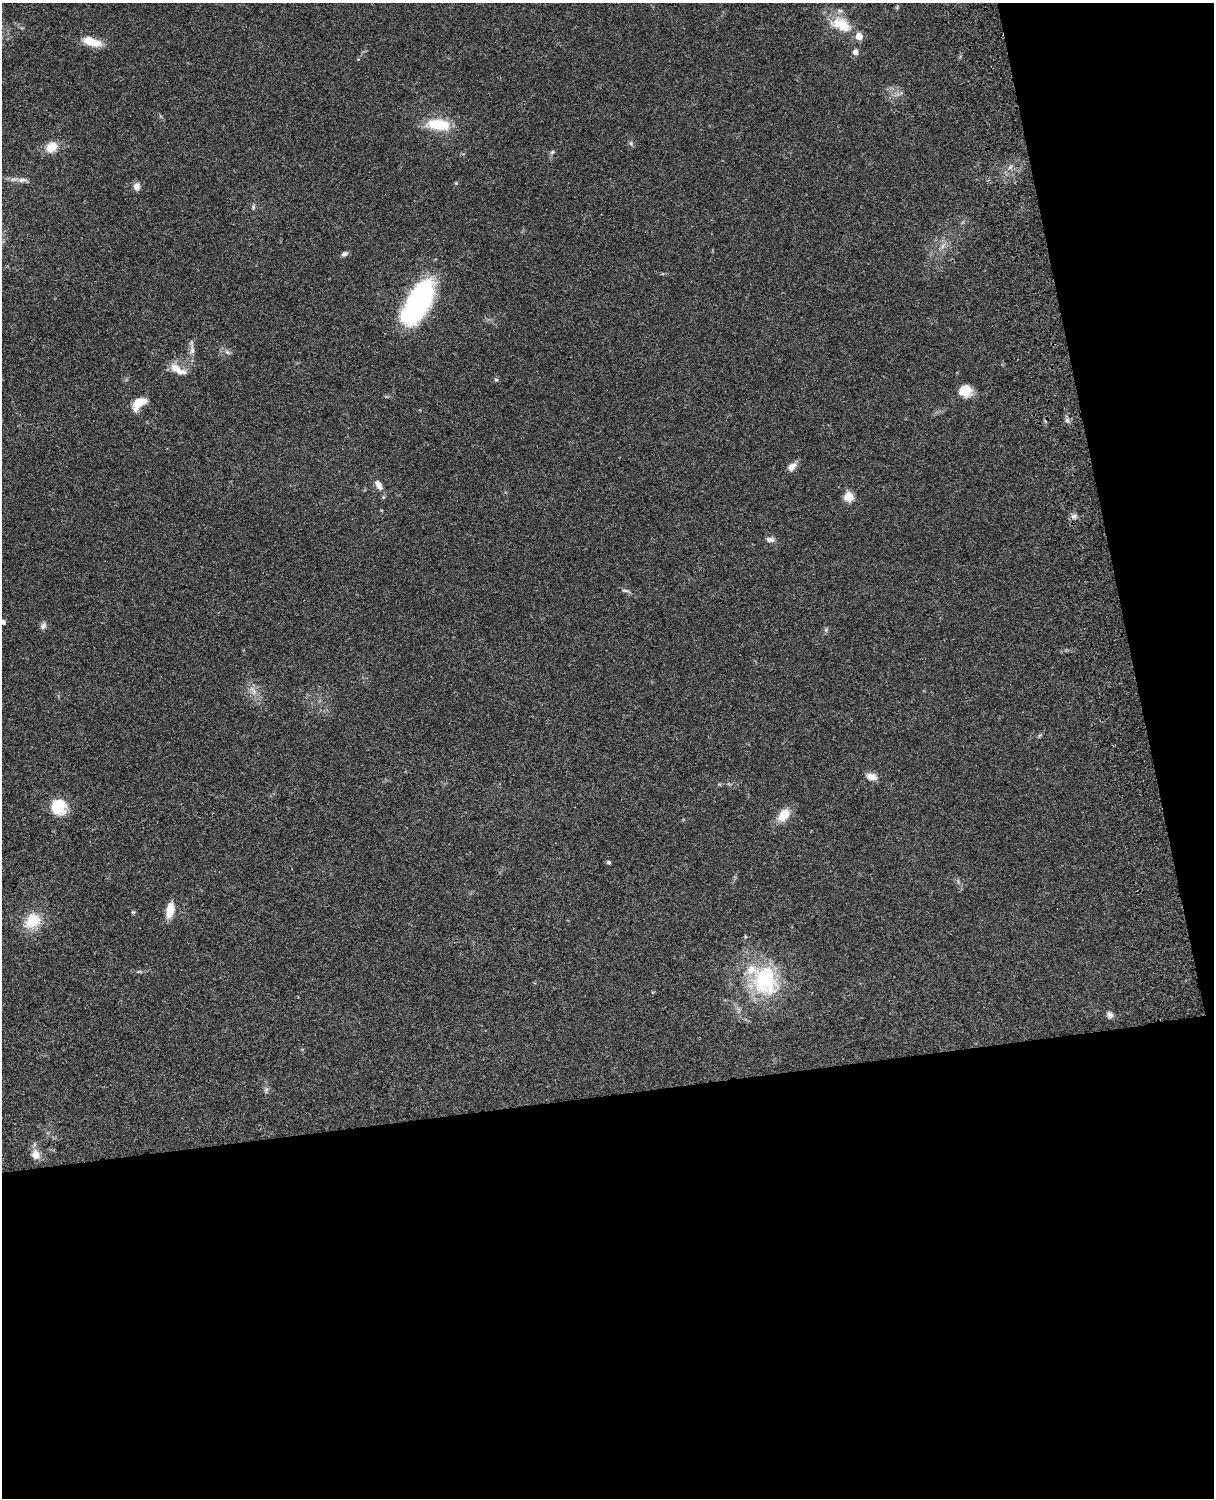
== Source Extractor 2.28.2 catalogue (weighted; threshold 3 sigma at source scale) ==
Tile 12 of 4 x 3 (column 4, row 3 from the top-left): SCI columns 3758-4969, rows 277-1772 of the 5088 x 4927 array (HDU 1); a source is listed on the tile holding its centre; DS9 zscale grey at full resolution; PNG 1216 x 1500 px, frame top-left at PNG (2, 3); no overlay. Shown black and unused: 33% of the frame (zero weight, under 3 of 4 exposures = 6% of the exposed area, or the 3 px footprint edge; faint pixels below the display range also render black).
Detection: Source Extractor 2.28.2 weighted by HDU 2 'WHT'; one run over the whole footprint, this tile lists its part. Background 0.0856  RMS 0.0061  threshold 0.0273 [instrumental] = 3 sigma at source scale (4.5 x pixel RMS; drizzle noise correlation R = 1.50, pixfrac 1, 0.05/0.05 arcsec/px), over >= 5 px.
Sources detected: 42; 3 inside a brighter listed object's ellipse — not listed separately; the other 39 listed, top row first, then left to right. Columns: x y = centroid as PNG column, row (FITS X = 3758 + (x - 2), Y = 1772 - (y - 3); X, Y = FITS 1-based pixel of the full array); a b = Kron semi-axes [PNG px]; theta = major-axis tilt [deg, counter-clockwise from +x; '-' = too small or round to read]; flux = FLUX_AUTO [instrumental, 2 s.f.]
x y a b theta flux
841 24 29 16 -25 16
91 42 20 9 -18 12
855 52 5 5 - 3.2
438 124 25 11 -7 21
52 147 13 10 37 8.9
552 152 7 4 44 1
22 180 12 6 2 2.5
137 186 10 9 - 2.9
253 207 6 4 -90 0.94
344 254 9 5 27 1.5
418 302 42 18 60 140
192 350 14 6 86 3
227 352 7 4 -70 1.1
178 369 26 9 -28 7
496 380 6 4 -2 0.8
965 391 15 14 - 8.7
139 403 16 9 38 11
1067 420 6 6 - 1.6
792 467 11 8 39 3.7
379 485 14 8 -60 3.7
848 497 5 5 - 27
1074 516 8 6 16 1.9
770 540 9 6 -4 2.7
625 590 10 4 -11 1.2
3 622 4 4 - 2.3
43 626 9 8 - 2
826 630 6 5 - 1
252 690 14 4 -52 3
871 776 12 8 -14 4.7
58 806 19 16 -74 16
784 815 17 10 49 9.8
609 862 4 4 - 1.2
170 910 14 7 79 12
133 912 5 4 - 0.71
32 921 24 18 45 15
765 980 39 32 -75 52
1110 1015 9 7 -55 2.2
266 1089 7 6 - 1.4
36 1155 12 10 -63 5.4
Isophote crosses this tile's border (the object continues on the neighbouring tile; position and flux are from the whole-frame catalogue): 1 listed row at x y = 3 622